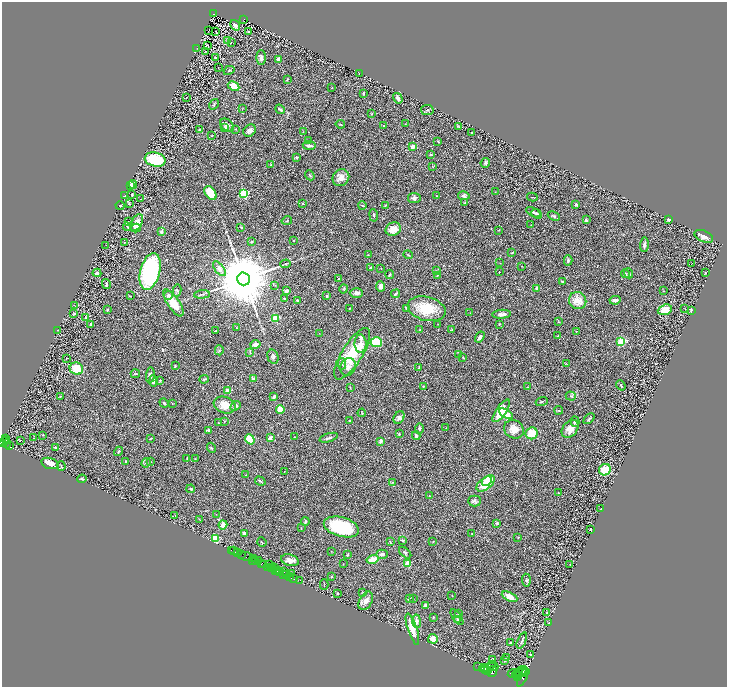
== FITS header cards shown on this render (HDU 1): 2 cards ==
NAXIS1  =                 1450
NAXIS2  =                 1369

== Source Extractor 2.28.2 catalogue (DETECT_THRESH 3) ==
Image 1450 x 1369 px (HDU 1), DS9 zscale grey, zoomed out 1/2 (1 PNG px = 2 x 2 image px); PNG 729 x 689 px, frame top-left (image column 2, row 1369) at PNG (2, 2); each listed source drawn as its Kron ellipse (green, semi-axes under 4 px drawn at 4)
Background 0.417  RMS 0.028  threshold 0.0855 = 3 sigma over >= 5 px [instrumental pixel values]
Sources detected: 381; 37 cannot appear on this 1/2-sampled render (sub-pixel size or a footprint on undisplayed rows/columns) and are neither listed nor drawn; the other 344 listed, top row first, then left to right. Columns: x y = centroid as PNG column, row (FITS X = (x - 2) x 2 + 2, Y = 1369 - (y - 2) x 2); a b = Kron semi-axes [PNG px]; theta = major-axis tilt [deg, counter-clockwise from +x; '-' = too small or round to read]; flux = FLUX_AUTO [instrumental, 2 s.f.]
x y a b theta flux
213 14 3 2 - 59
244 19 2 2 - 42
235 25 5 4 - 24
209 30 2 1 - 1.3
216 31 2 1 - 2.3
249 32 3 2 - 5.1
228 41 2 1 - 2.6
231 43 2 1 - 4
208 45 2 1 - 1.8
197 48 2 2 - 1.9
206 51 2 1 - 41
215 57 3 2 - 3.4
261 57 7 4 -87 15
278 59 3 3 - 16
218 67 2 1 - 1.9
229 70 6 2 30 4.6
359 73 3 2 - 2.3
287 80 3 2 - 3.5
234 86 6 3 -28 62
332 88 2 1 - 1.7
363 93 3 2 - 5.4
186 98 2 1 - 1.9
398 98 5 3 - 23
214 104 6 2 55 5.1
242 109 4 1 - 2.7
280 109 5 2 - 13
427 110 6 5 - 9.5
371 114 3 2 - 4.5
340 124 4 1 - 3
405 124 3 2 - 2.3
227 125 8 5 -40 19
383 126 2 2 - 5.2
459 127 3 3 - 4.1
225 128 3 2 - 3.7
199 129 2 2 - 12
236 129 3 2 - 3.7
250 131 7 5 40 19
303 132 2 2 - 2.4
471 133 2 2 - 3.4
212 136 3 2 - 3.2
309 140 2 2 - 3.5
438 141 3 2 - 5.8
309 145 6 2 -6 22
413 146 4 3 - 31
431 154 3 2 - 4
297 157 4 3 - 4.8
155 159 10 7 -13 270
485 163 5 4 - 9.4
271 165 4 3 - 4.2
432 166 3 2 - 2.1
310 175 5 3 - 5.8
341 178 9 7 47 41
133 184 4 3 - 30
130 185 3 2 - 69
495 192 3 2 - 2.2
210 193 8 5 -55 130
244 193 3 3 - 530
132 195 2 2 - 6.9
125 196 3 2 - 2.3
437 196 3 2 - 3.8
464 196 6 4 -12 12
532 197 5 2 - 3.3
414 198 6 5 - 15
141 199 4 2 - 3
303 203 3 3 - 3.3
464 203 4 3 - 5
129 204 3 2 - 3.9
576 204 3 2 - 9.5
120 206 4 3 - 4.9
362 206 4 2 - 4
385 206 3 3 - 3.6
533 212 8 3 -26 11
536 214 5 3 - 7.6
374 215 6 3 -81 6.7
554 216 6 4 -24 10
586 220 2 2 - 27
669 220 3 2 - 9.3
287 221 5 2 - 4.4
128 222 3 3 - 3.4
137 223 9 5 63 60
531 225 2 1 - 1.7
127 227 4 2 - 8.1
241 227 4 2 - 6.2
136 228 5 3 - 17
393 229 8 6 23 53
499 230 4 2 - 2.4
161 232 2 2 - 42
704 236 10 5 -24 26
293 240 3 3 - 3.4
125 242 3 2 - 2.3
251 242 3 2 - 6.8
644 244 7 3 87 11
106 245 2 1 - 1.1
512 253 3 2 - 3.7
368 255 3 3 - 3.3
408 255 5 2 - 3.7
568 260 5 4 - 8.8
500 263 3 2 - 2.5
691 263 2 1 - 60
286 264 5 2 - 4.5
522 266 2 2 - 1.9
371 268 2 2 - 53
381 268 2 2 - 1.9
219 269 9 4 -53 31
150 271 19 10 76 680
436 271 3 3 - 4.4
499 272 2 2 - 1.7
97 273 4 3 - 18
629 273 5 3 - 10
705 273 3 3 - 3.3
390 274 4 2 - 7.4
625 274 4 3 - 7
437 275 3 2 - 2.5
244 279 6 6 - 75000
338 279 3 2 - 3.9
562 281 3 2 - 7.4
106 284 5 3 - 9.9
275 285 3 2 - 2.3
381 286 5 4 - 18
537 288 3 3 - 15
343 289 5 4 - 5.2
177 290 6 4 79 8.9
286 291 3 2 - 19
663 291 2 2 - 1.8
356 293 6 4 -1 19
202 294 8 2 6 7.3
395 294 4 2 - 8.5
168 295 4 3 - 9.6
130 296 3 2 - 3.1
327 296 2 2 - 8.3
284 299 3 2 - 8
297 300 3 2 - 8.1
615 300 6 3 7 13
578 301 9 8 - 67
173 303 16 6 -56 100
74 305 2 1 - 1.8
350 308 3 2 - 3.8
407 308 4 3 - 7.6
427 309 19 12 -14 160
685 309 2 2 - 2.2
107 310 3 2 - 6.4
665 310 7 5 19 70
691 310 4 2 - 5.1
470 313 2 1 - 1.2
74 314 4 2 - 4.6
502 314 9 4 4 22
86 317 3 2 - 6.4
275 318 3 3 - 320
558 322 3 2 - 3.5
91 324 3 2 - 8.2
438 324 2 2 - 2
499 324 4 2 - 3.3
236 328 3 2 - 2.5
58 330 2 2 - 1.7
420 330 3 2 - 5.6
451 330 3 2 - 2.4
215 331 4 2 - 4.9
576 331 2 2 - 2.8
319 334 2 1 - 1.4
558 336 2 2 - 7.9
480 337 6 3 56 18
376 342 6 5 - 180
621 342 3 3 - 400
255 344 5 3 - 34
360 344 9 6 -89 44
219 350 5 4 - 8.4
250 352 4 3 - 4.9
352 354 29 10 58 230
459 355 3 2 - 2.6
273 357 7 5 -73 13
463 358 2 2 - 4.1
66 359 2 2 - 1.8
342 364 5 4 - 12
567 364 3 2 - 3.4
175 366 3 2 - 3.6
348 367 9 7 70 27
419 368 2 2 - 5.9
76 369 7 6 - 110
135 374 4 2 - 3.7
150 375 8 4 83 19
204 379 5 3 - 6.5
253 379 4 3 - 20
160 380 3 2 - 5.2
153 381 6 4 -88 16
621 385 5 2 - 6.2
423 386 3 2 - 3.4
528 387 4 2 - 3.5
350 388 4 2 - 3.1
228 391 4 3 - 43
571 396 5 3 - 6.9
60 397 4 3 - 3.7
274 397 2 2 - 32
542 401 6 2 18 6
164 403 5 3 - 7.8
172 404 2 2 - 2.1
225 405 11 8 -20 68
236 406 5 4 - 12
280 410 4 4 - 59
559 410 4 3 - 4.9
501 411 13 5 55 97
362 413 4 2 - 2.9
506 414 8 4 -30 56
399 418 7 5 60 16
589 419 6 3 46 8.3
225 421 3 2 - 2.5
350 421 2 2 - 7
575 422 5 4 - 8.9
219 423 2 2 - 3.5
446 428 3 1 - 1.8
419 429 5 3 - 7.7
514 429 10 9 - 48
570 429 10 7 50 55
208 430 3 3 - 8.7
532 433 6 6 - 88
399 434 2 2 - 5.3
43 435 3 2 - 2.6
416 436 4 4 - 11
295 437 2 2 - 2
34 438 2 1 - 1.3
270 438 4 3 - 16
329 438 9 3 17 15
6 439 4 2 - 300
150 439 3 2 - 2.4
250 439 5 4 - 110
7 440 2 1 - 150
21 440 2 1 - 1.4
381 441 4 3 - 14
3 442 5 2 - 1100
7 444 4 2 - 310
9 446 3 2 - 200
55 448 3 2 - 7.2
211 448 5 3 - 5.1
118 451 5 2 - 4.8
187 458 3 2 - 2.6
195 459 3 2 - 2.5
126 461 3 2 - 6.9
151 462 3 2 - 2
50 463 9 5 -17 50
146 463 5 3 - 7
61 466 4 2 - 4
605 470 6 5 - 100
284 471 2 2 - 1.5
246 475 2 2 - 2.1
82 479 5 2 - 6.7
260 481 5 2 - 7.4
487 481 5 4 - 73
392 483 3 3 - 4.2
486 483 10 5 39 170
191 489 4 3 - 5.5
558 493 2 2 - 2
429 496 2 2 - 3.6
475 501 6 5 - 12
601 509 2 1 - 1.7
216 514 2 1 - 1.4
175 515 2 1 - 8.3
199 519 3 2 - 3.1
305 521 4 3 - 7.7
497 523 3 3 - 4.7
223 525 4 4 - 40
341 527 18 9 -16 330
301 528 3 2 - 1.7
591 529 2 2 - 3.5
244 533 4 3 - 12
472 534 2 2 - 2.9
518 537 2 2 - 3.3
215 538 3 3 - 440
403 540 3 3 - 8
262 542 5 2 - 3.6
390 542 3 2 - 4.8
433 542 2 2 - 4.3
231 550 2 1 - 6.5
233 551 2 2 - 48
331 551 3 2 - 2.2
238 553 2 2 - 120
405 553 7 4 -41 9.4
382 554 6 4 2 17
242 555 2 2 - 660
347 555 3 2 - 6.4
246 556 7 3 -4 140
254 558 2 1 - 220
373 559 6 3 16 85
252 560 3 1 - 43
259 560 2 1 - 270
290 560 9 5 -17 28
255 561 3 1 - 290
408 563 3 2 - 200
262 564 4 3 - 400
264 564 2 2 - 170
269 564 2 2 - 420
343 564 2 2 - 2
570 565 3 2 - 2.5
267 567 3 2 - 460
271 567 3 2 - 380
275 568 3 1 - 410
276 570 3 1 - 310
278 570 2 2 - 500
279 572 3 1 - 50
284 572 3 1 - 25
291 573 2 2 - 1.8
284 574 2 2 - 340
287 575 2 1 - 450
289 577 3 1 - 350
332 577 2 2 - 7.1
293 579 3 2 - 77
300 580 3 1 - 89
526 580 6 4 -87 7.6
324 584 5 1 - 3.1
363 593 2 2 - 2.6
337 594 2 2 - 13
452 596 2 2 - 1.9
509 597 8 4 -26 43
409 599 4 3 - 4.8
413 599 2 2 - 1.7
366 601 10 6 62 30
425 605 4 3 - 21
547 613 2 2 - 2.1
458 614 3 3 - 4.1
433 617 4 3 - 4
457 617 9 3 -54 9.9
457 620 3 3 - 7.2
416 621 7 4 -84 19
548 623 3 1 - 2
412 629 16 4 -72 64
433 639 5 5 - 41
522 640 8 2 66 12
511 643 2 2 - 2.7
531 654 2 2 - 3.9
506 657 3 3 - 2.9
492 660 2 2 - 7.6
504 660 3 3 - 7.4
478 667 2 1 - 130
490 667 7 2 48 3600
493 667 5 3 - 3600
483 668 4 3 - 4000
485 669 5 2 - 4100
487 671 3 2 - 3300
521 671 6 4 35 2900
526 671 3 2 - 770
492 672 5 3 - 3600
523 672 5 2 - 2000
514 674 6 3 7 3800
517 675 4 3 - 4300
518 676 2 2 - 1600
523 677 10 3 64 3900
At the frame edge (FLAGS 8, measured only in part): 1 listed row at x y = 3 442
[37 sub-pixel or undisplayed-footprint detections neither listed nor drawn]